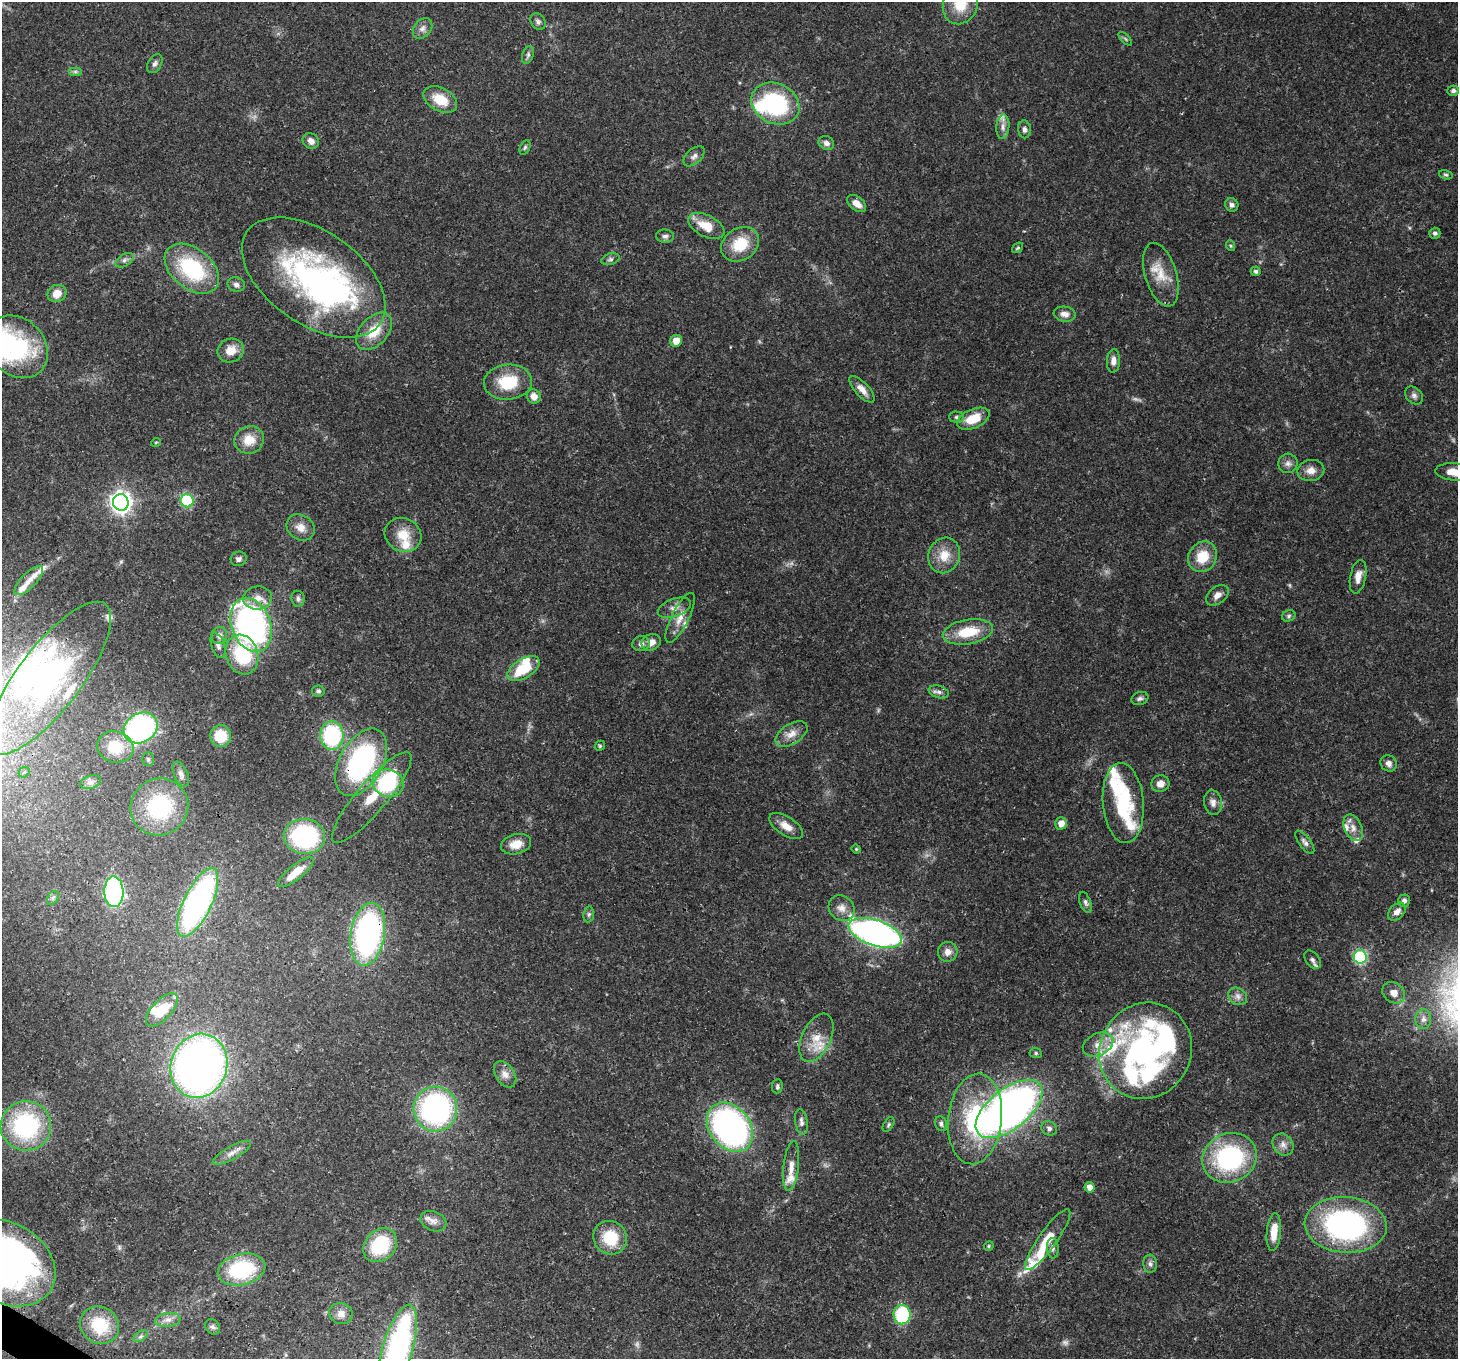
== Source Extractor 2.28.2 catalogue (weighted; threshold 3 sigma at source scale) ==
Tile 7 of 4 x 4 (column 3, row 2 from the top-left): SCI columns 2986-4441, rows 3065-4421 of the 5968 x 6059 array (HDU 1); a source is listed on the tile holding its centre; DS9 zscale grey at full resolution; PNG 1460 x 1361 px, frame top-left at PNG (2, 2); each listed source drawn as its Kron ellipse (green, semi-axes under 4 px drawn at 4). Shown black and unused: <1% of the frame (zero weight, under 3 of 4 exposures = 7% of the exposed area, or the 3 px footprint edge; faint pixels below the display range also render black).
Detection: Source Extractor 2.28.2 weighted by HDU 2 'WHT'; one run over the whole footprint, this tile lists its part. Background 0.0541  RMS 0.0029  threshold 0.0131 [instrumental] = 3 sigma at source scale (4.5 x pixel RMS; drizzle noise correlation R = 1.50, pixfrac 1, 0.0396/0.0396 arcsec/px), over >= 5 px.
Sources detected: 203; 5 too faint to see at this stretch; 14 inside a brighter object's white glare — neither listed nor drawn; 25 inside a brighter listed object's ellipse — not listed separately; the other 159 listed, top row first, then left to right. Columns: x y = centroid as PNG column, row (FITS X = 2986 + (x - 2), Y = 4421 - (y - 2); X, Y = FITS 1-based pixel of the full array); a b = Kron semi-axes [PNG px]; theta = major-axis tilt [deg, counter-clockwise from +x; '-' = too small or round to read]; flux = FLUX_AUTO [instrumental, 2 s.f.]
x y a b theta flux
960 5 20 17 63 7.5
538 21 9 7 -57 0.91
422 28 11 8 51 1.6
1125 39 8 3 -45 0.45
528 55 9 5 70 0.81
155 64 10 6 59 1
75 72 7 4 0 0.59
1453 91 6 5 - 0.75
440 99 18 11 -29 6.9
775 104 25 20 -25 32
1003 127 12 6 85 1.6
1024 129 9 6 -82 1
311 141 8 7 - 1.7
826 143 8 6 -29 1.2
525 147 7 5 63 0.56
694 156 12 7 42 1.2
1446 175 7 4 -17 0.48
857 203 11 6 -38 2.3
1232 205 7 6 - 0.95
706 226 19 10 -28 5.8
1435 233 6 5 - 0.72
665 236 9 6 -5 0.9
740 244 20 16 33 9.3
1231 246 5 3 - 0.35
1018 248 6 4 39 0.43
610 259 9 5 16 0.79
125 260 10 6 32 1
192 269 31 20 -39 26
1256 271 5 4 - 0.58
1161 275 33 16 -73 6.9
314 278 81 47 -35 76
236 285 9 7 -15 1.1
57 293 9 8 - 3.3
1065 314 11 7 -9 1.7
374 331 22 14 47 7.2
676 341 6 6 - 2.9
17 347 34 28 -46 31
231 350 13 11 20 3.9
1113 361 12 6 87 1.7
508 382 24 17 5 11
862 389 17 7 -47 2.4
1414 395 10 7 -44 1.1
534 396 7 6 - 2.5
956 417 7 5 -1 0.63
973 419 17 9 23 6.1
249 440 15 13 18 5.2
156 442 5 3 - 0.25
1288 463 10 9 - 1.5
1311 470 13 10 10 2.5
1454 472 19 8 -3 4.8
187 501 6 6 - 22
121 502 8 8 - 170
301 527 15 12 -33 2.8
403 535 19 16 -27 6
944 555 18 15 68 5.3
1202 557 16 14 56 7
239 559 8 7 - 0.9
1358 577 17 8 78 2.5
29 580 19 7 46 2.4
1217 595 13 8 39 2
258 598 14 11 6 3.4
298 599 8 6 -83 0.87
674 608 17 9 20 2.3
1289 616 7 5 24 0.59
680 618 27 8 63 3.7
251 625 28 19 -69 89
968 632 25 12 10 9.5
219 635 8 7 - 1.3
651 642 10 8 22 2.2
641 644 9 7 9 1.2
218 645 13 6 -71 1.3
242 655 20 16 -71 18
524 669 18 9 30 10
49 678 93 31 53 58
318 691 6 5 - 0.56
939 692 10 6 -17 1.1
1140 699 8 6 19 0.85
141 728 18 14 32 61
791 734 18 10 32 2.9
221 736 11 10 - 7.9
332 736 14 12 89 26
600 746 5 4 - 0.42
115 747 18 15 -16 8
148 759 7 5 -89 0.56
361 762 37 21 61 51
1389 763 8 7 - 1.3
24 772 6 5 - 0.59
181 774 13 7 -67 1.3
90 782 11 6 16 1.2
388 783 16 13 -19 17
1160 784 9 8 - 2.2
372 797 58 15 49 12
1213 802 12 9 -80 1.8
1123 803 40 20 -85 20
159 807 29 28 - 24
1061 823 6 5 - 2.7
786 826 19 9 -33 3
1353 828 14 8 -67 2.4
304 836 21 17 -5 39
1305 842 14 6 -53 1.1
516 844 15 10 14 3.8
856 849 5 4 - 0.31
296 872 22 7 39 6.4
114 892 15 9 -88 41
53 898 7 5 59 0.66
1404 901 6 5 - 1.1
1085 902 11 5 -70 0.91
198 903 37 14 64 83
841 908 14 12 -44 2.5
1397 912 10 7 46 1.7
589 914 8 5 83 0.63
875 933 28 12 -18 120
368 934 32 17 80 74
948 952 10 9 - 2
1360 957 6 6 - 40
1312 960 10 6 -52 1.1
1394 993 12 10 -36 2.5
1238 996 10 8 -38 1.6
162 1010 21 9 46 9.3
1423 1019 10 8 85 1.5
816 1038 26 14 65 6.3
1098 1044 16 11 25 3.5
1145 1051 49 45 61 63
1036 1053 6 5 - 0.49
199 1066 32 28 72 180
505 1074 14 9 -56 2.3
777 1086 7 5 85 0.62
435 1109 22 22 - 59
1009 1109 39 20 39 180
975 1119 45 27 84 31
801 1122 13 6 -82 1.2
888 1124 8 5 60 0.54
941 1124 7 6 - 0.84
26 1126 25 24 - 34
730 1127 27 20 -51 97
1049 1128 8 7 - 0.94
1283 1144 11 9 -52 1.9
232 1153 21 6 30 2.3
1230 1158 28 24 24 39
791 1166 25 7 84 3.2
1090 1187 5 5 - 2.5
433 1221 13 9 -22 1.9
1346 1225 41 28 -4 66
1274 1232 19 7 84 5.1
610 1238 17 16 - 10
1048 1239 37 9 55 9
380 1245 19 15 45 17
989 1246 5 4 - 0.41
1053 1248 10 5 -86 1
5 1263 53 40 -30 120
1150 1264 9 7 -85 0.96
242 1269 24 15 13 23
341 1314 12 10 -18 2.2
902 1315 10 8 88 26
168 1320 13 6 6 1.8
100 1325 20 18 -36 12
213 1327 8 6 -50 0.82
141 1336 8 4 31 0.77
397 1350 47 15 74 79
Overlapping masked pixels (flux is a lower limit): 4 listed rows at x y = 251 625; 361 762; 368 934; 5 1263
Isophote crosses this tile's border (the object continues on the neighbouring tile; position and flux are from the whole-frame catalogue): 5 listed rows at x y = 960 5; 1454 472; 49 678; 5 1263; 397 1350